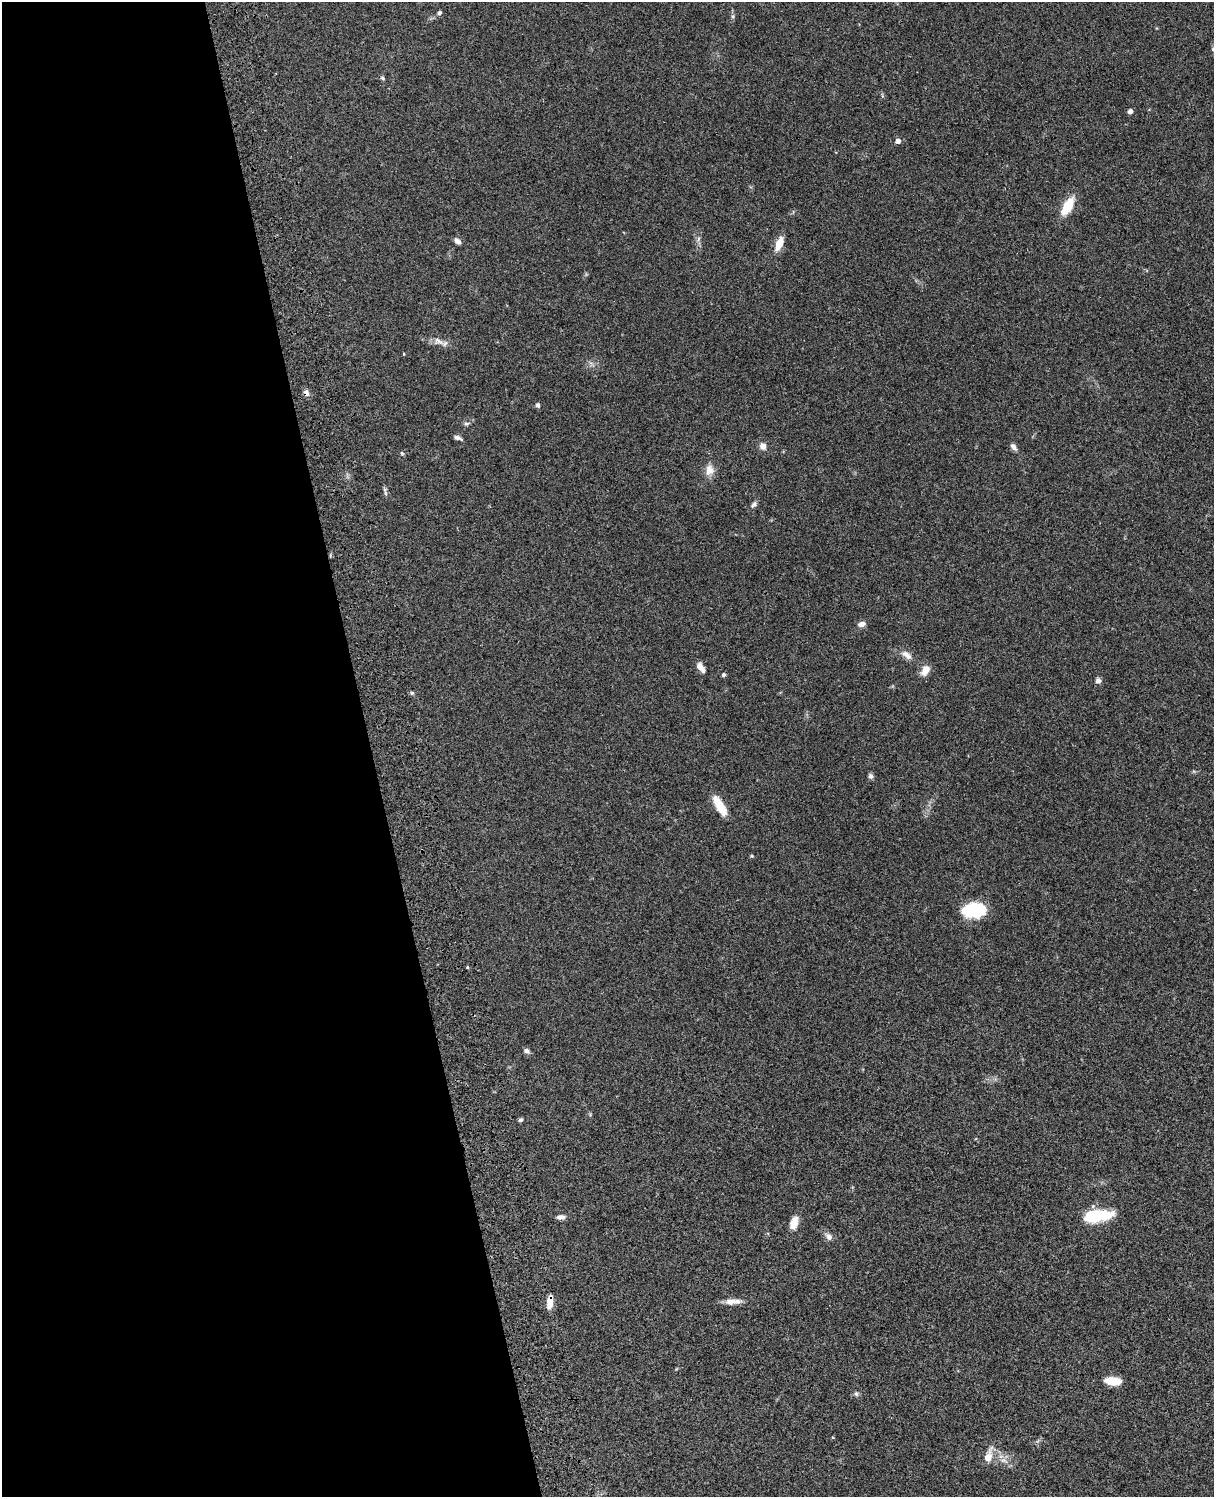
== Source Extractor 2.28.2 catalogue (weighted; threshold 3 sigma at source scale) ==
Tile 5 of 4 x 3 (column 1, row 2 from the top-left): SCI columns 121-1332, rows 1773-3267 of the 5088 x 4927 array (HDU 1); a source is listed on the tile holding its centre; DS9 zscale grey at full resolution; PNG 1216 x 1499 px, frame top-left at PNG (2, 2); no overlay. Shown black and unused: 31% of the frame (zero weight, under 3 of 4 exposures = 6% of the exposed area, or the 3 px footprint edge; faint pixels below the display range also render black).
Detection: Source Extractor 2.28.2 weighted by HDU 2 'WHT'; one run over the whole footprint, this tile lists its part. Background 0.0849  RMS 0.006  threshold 0.0271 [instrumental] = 3 sigma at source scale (4.5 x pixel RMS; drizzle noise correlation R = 1.50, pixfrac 1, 0.05/0.05 arcsec/px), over >= 5 px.
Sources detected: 44; all 44 listed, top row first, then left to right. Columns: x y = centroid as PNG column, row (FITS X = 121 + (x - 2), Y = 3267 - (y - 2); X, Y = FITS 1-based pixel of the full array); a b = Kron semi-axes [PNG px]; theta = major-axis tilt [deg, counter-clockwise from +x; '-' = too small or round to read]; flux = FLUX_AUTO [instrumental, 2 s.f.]
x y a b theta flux
439 13 5 4 - 1.2
382 78 6 5 - 0.87
1130 111 4 4 - 2.6
898 141 5 5 - 2.8
1067 206 15 7 60 20
698 239 7 4 71 1.2
457 241 9 5 -41 2.4
779 244 14 7 67 8.3
439 341 18 5 -33 3.3
404 354 4 2 - 0.41
306 393 9 6 -64 2.4
538 405 5 5 - 1.5
466 424 9 4 0 1.1
458 438 9 4 -20 1.8
763 446 9 8 - 3.1
1013 447 9 6 -50 2.2
402 453 6 5 - 0.74
709 470 15 12 86 5.2
385 493 6 4 -71 0.97
754 504 10 5 55 1.8
862 624 9 6 15 2.8
906 655 16 8 -39 3.9
701 667 13 6 -56 3.8
925 670 12 8 59 5.7
723 675 5 4 - 0.99
1098 681 8 7 - 1.7
412 693 5 5 - 0.95
871 776 7 6 - 1.4
719 805 22 8 -59 13
752 856 4 4 - 0.59
974 910 25 15 6 25
467 967 4 3 - 0.62
526 1051 8 6 -38 1.9
520 1120 5 4 - 1.1
1098 1216 33 13 6 23
561 1217 11 5 1 2.2
794 1223 15 8 71 6.5
829 1237 10 8 -43 2.7
550 1302 15 6 83 5.9
733 1302 21 7 2 4.9
1113 1381 15 7 -5 12
856 1394 7 5 -68 1.1
988 1457 10 7 74 7.1
1004 1460 9 6 5 2.5
Overlapping masked pixels (flux is a lower limit): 2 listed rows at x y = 306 393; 550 1302